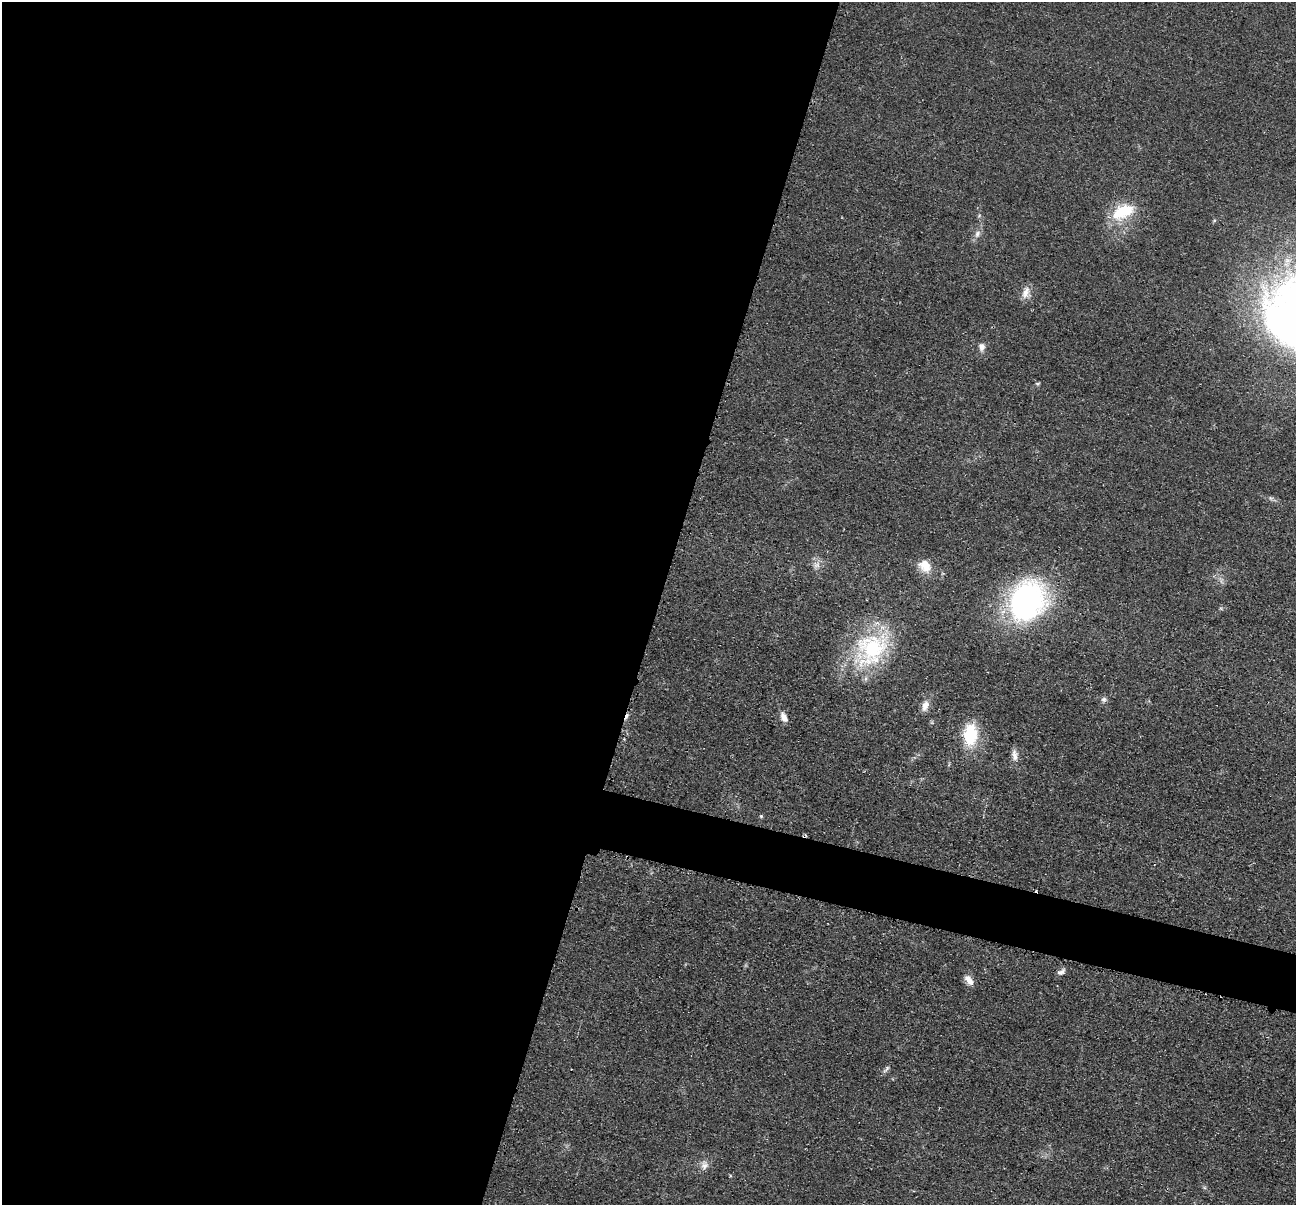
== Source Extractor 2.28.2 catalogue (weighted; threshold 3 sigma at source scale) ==
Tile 5 of 4 x 4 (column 1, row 2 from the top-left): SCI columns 10-1303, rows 2666-3868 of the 5195 x 5211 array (HDU 1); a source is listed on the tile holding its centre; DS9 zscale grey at full resolution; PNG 1298 x 1207 px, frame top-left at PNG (2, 2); no overlay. Shown black and unused: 54% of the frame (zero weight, under 2 of 3 exposures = <1% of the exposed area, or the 3 px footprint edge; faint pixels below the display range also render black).
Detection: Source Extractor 2.28.2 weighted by HDU 2 'WHT'; one run over the whole footprint, this tile lists its part. Background 0.0452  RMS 0.0086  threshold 0.0386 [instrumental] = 3 sigma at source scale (4.5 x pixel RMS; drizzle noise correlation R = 1.50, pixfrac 1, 0.05/0.05 arcsec/px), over >= 5 px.
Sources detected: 23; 3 cosmic-ray / hot-pixel residue — not listed; the other 20 listed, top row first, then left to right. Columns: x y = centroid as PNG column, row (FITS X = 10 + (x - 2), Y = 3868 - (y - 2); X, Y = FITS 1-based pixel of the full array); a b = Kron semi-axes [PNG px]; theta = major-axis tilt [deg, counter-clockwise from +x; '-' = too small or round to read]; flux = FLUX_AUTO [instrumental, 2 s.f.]
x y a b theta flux
1123 212 32 17 27 33
977 234 11 7 60 4.2
1026 292 17 9 68 7.1
1289 332 96 33 -40 200
982 347 9 8 - 4.3
1037 384 6 5 - 1.3
817 565 10 8 34 4.9
925 566 17 14 -42 13
1026 600 34 27 64 240
872 649 45 39 57 90
1104 699 7 6 - 2.4
925 705 13 7 72 6.6
784 717 13 7 -64 5.8
970 735 24 15 88 37
1015 755 16 8 -81 5.5
761 816 5 4 - 1
1061 972 12 7 23 3.4
969 980 15 8 -54 6.2
886 1069 13 4 49 2.2
704 1165 12 10 -84 5.6
Isophote crosses this tile's border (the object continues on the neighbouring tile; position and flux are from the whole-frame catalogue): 1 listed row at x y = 1289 332